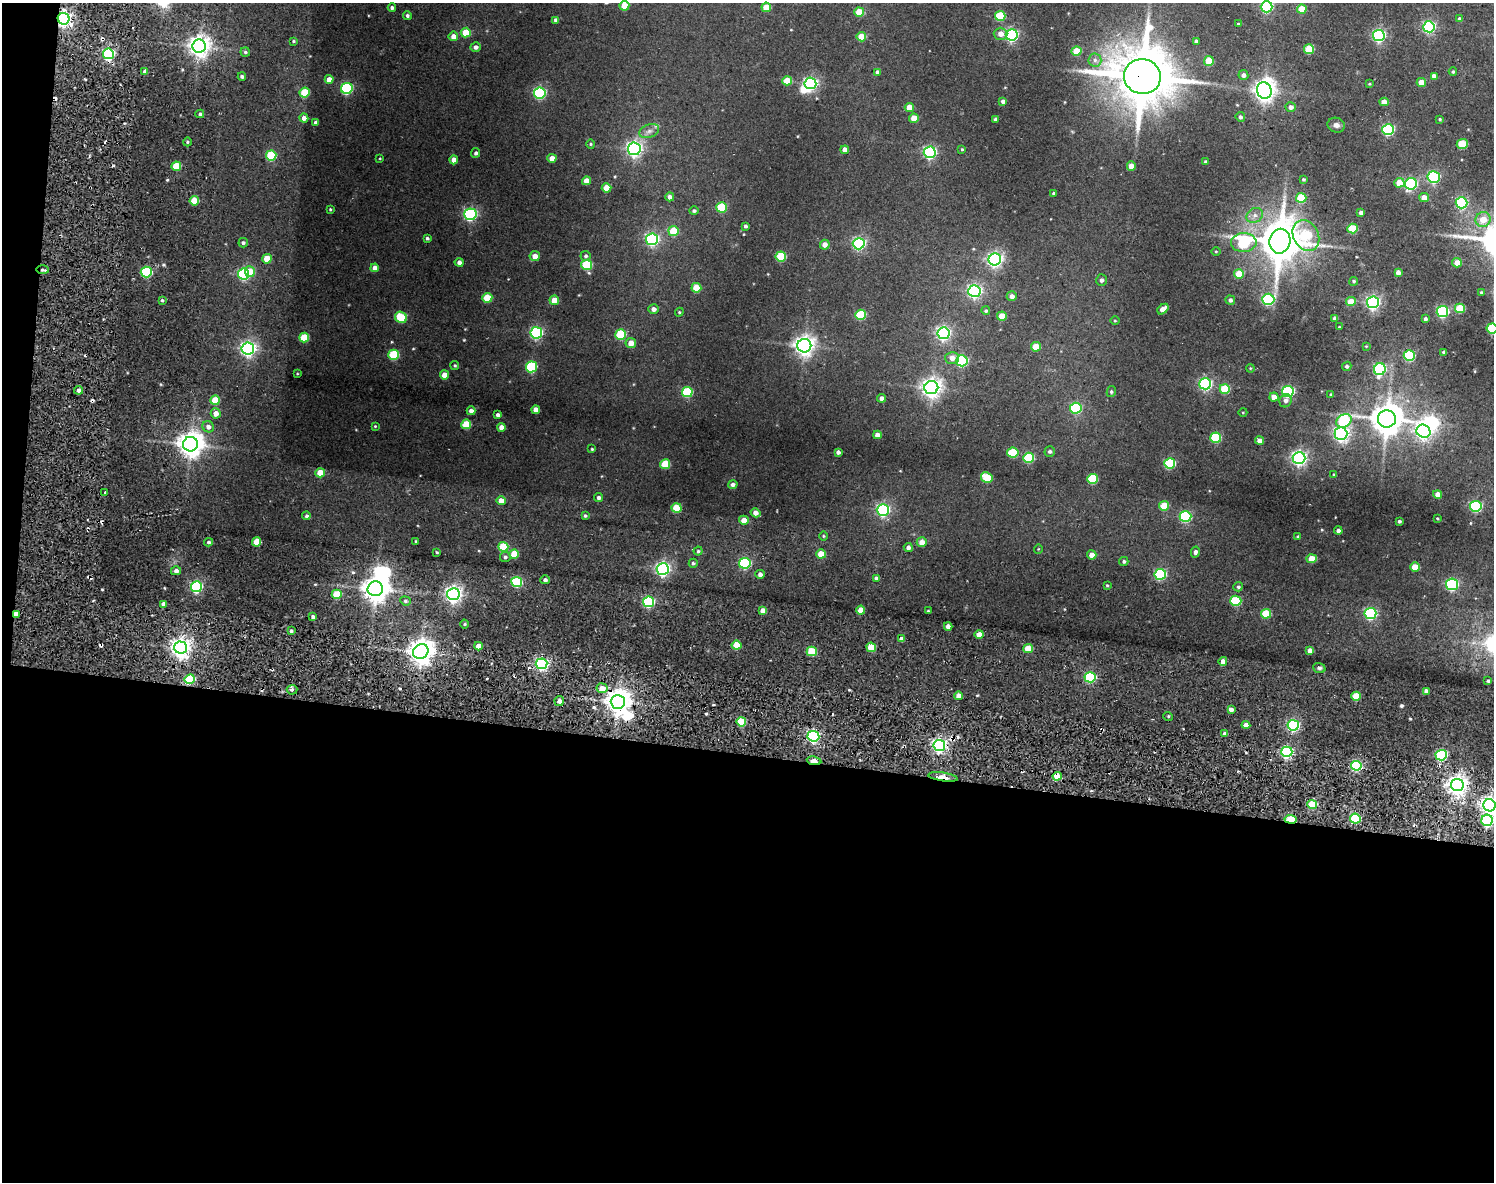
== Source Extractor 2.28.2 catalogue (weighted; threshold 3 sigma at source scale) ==
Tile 10 of 3 x 4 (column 1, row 4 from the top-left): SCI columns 106-1597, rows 24-1203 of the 4891 x 4847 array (HDU 1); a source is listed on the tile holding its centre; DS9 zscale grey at full resolution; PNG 1496 x 1184 px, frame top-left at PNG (2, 3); each listed source drawn as its Kron ellipse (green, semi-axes under 4 px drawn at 4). Shown black and unused: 37% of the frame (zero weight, under 2 of 5 exposures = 25% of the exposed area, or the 3 px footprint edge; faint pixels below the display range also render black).
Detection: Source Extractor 2.28.2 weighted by HDU 2 'WHT'; one run over the whole footprint, this tile lists its part. Background 0.314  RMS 0.036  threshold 0.163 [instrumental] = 3 sigma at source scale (4.5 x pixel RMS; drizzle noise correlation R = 1.50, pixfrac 1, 0.05/0.05 arcsec/px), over >= 5 px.
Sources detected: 328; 6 inside a brighter object's white glare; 2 cosmic-ray / hot-pixel residue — neither listed nor drawn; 1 inside a brighter listed object's ellipse — not listed separately; the other 319 listed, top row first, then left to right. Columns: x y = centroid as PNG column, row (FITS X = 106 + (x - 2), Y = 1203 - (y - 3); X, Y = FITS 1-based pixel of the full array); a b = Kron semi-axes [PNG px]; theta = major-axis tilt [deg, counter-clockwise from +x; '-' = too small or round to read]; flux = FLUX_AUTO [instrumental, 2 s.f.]
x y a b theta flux
624 6 5 4 - 63
766 7 5 4 - 50
1267 7 6 5 - 370
392 8 4 4 - 7.5
1302 9 5 4 - 67
859 12 5 4 - 76
407 15 4 4 - 5.8
1000 16 5 5 - 130
64 19 6 5 - 1000
1459 19 4 3 - 9.5
556 20 4 4 - 10
1238 24 3 3 - 2.6
1429 27 6 5 - 490
466 33 5 5 - 79
1001 34 7 6 - 20
1012 35 6 5 - 550
1379 35 6 5 - 540
453 36 5 4 - 22
861 37 5 4 - 57
293 41 3 3 - 3.4
1196 41 4 4 - 8.5
199 46 6 6 - 2100
476 47 5 4 - 10
1309 49 5 5 - 110
1076 51 5 4 - 72
245 52 5 4 - 5.3
108 54 5 5 - 470
1095 60 6 6 - 10
1209 61 5 5 - 82
1453 71 4 3 - 3.8
145 72 4 3 - 12
877 72 4 4 - 9.2
1243 75 5 5 - 12
242 76 4 4 - 7.4
1142 76 18 17 - 17000
1434 76 4 4 - 14
329 79 4 4 - 23
787 81 5 4 - 73
1421 82 4 4 - 40
810 83 6 6 - 660
1369 84 4 4 - 2.8
347 88 6 5 - 380
1264 91 8 7 - 2000
305 92 5 5 - 100
540 93 6 5 - 450
1003 101 4 4 - 10
1384 102 4 4 - 23
909 107 4 4 - 37
1291 107 5 4 - 13
200 114 4 4 - 6
1240 117 5 4 - 6.8
304 118 4 4 - 14
914 118 5 4 - 44
995 119 4 3 - 7.7
1440 119 4 3 - 3.8
315 122 3 3 - 6.7
1336 125 9 7 -18 12
1388 130 6 5 - 350
649 131 10 6 20 14
187 142 4 3 - 3.5
591 144 4 4 - 3.4
1462 144 5 5 - 86
634 149 6 6 - 1000
962 149 3 3 - 3.2
845 150 4 4 - 18
930 152 6 6 - 520
476 153 5 4 - 7.3
271 155 5 5 - 160
380 158 4 2 - 2.2
552 158 4 4 - 26
454 160 4 4 - 26
1206 162 3 3 - 5.1
176 166 5 4 - 91
1131 166 4 4 - 26
1434 177 6 6 - 380
1303 179 3 3 - 3.9
586 181 4 4 - 31
1399 183 5 5 - 40
1411 184 6 5 - 380
606 188 5 4 - 51
1054 193 3 3 - 4.8
670 197 4 4 - 11
1424 197 5 4 - 27
1301 198 5 5 - 100
194 201 5 4 - 90
1462 203 6 5 - 370
722 207 5 5 - 140
330 209 3 2 - 2.9
694 211 5 4 - 6.2
1361 213 4 4 - 12
470 214 6 6 - 530
1255 215 8 7 - 14
1483 220 7 7 - 43
745 226 4 3 - 5.6
1353 229 5 5 - 110
673 231 5 5 - 84
1306 235 16 12 -61 180
427 238 3 3 - 5.7
652 239 6 6 - 550
1280 241 12 10 79 11000
1244 242 13 9 1 210
243 243 5 4 - 6.6
859 244 6 5 - 560
825 245 5 5 - 18
1216 251 4 3 - 2.7
535 256 5 5 - 24
586 256 5 5 - 6.3
781 256 5 5 - 140
267 259 5 4 - 62
995 259 6 6 - 870
459 262 4 4 - 12
1457 263 5 4 - 26
587 265 5 5 - 180
375 268 4 4 - 22
42 270 6 3 -1 9.3
146 272 5 5 - 280
250 272 5 5 - 50
1398 272 4 4 - 15
244 274 5 5 - 420
1239 274 5 5 - 61
1101 280 6 5 - 7.1
1354 281 4 4 - 5
696 288 5 5 - 72
974 291 6 6 - 700
1482 293 4 4 - 4.9
1012 296 5 4 - 13
487 298 5 5 - 82
1268 299 6 5 - 370
162 300 3 3 - 3.8
554 300 5 4 - 34
1230 300 5 4 - 9.4
1351 302 5 4 - 51
1373 302 6 6 - 740
1460 308 5 5 - 110
654 309 5 4 - 13
1163 309 6 4 40 31
986 311 4 4 - 4.4
1442 311 5 5 - 400
679 312 4 4 - 3.3
861 315 5 5 - 170
1002 316 5 4 - 56
401 317 6 5 - 130
1335 318 4 4 - 11
1425 319 4 3 - 6.8
1115 321 4 3 - 2.5
1339 327 3 3 - 2.4
1492 328 5 5 - 200
536 333 6 5 - 480
943 333 6 6 - 690
621 334 5 5 - 160
304 337 5 5 - 110
631 343 5 5 - 27
804 346 7 7 - 1800
1366 346 4 3 - 2.3
1036 347 5 4 - 52
248 349 6 6 - 1000
1444 352 4 3 - 7.5
394 355 5 5 - 160
1409 356 5 5 - 240
952 358 7 6 - 19
962 361 6 5 - 290
455 365 4 4 - 4.1
1347 366 5 4 - 4.9
531 367 5 5 - 220
1250 368 4 3 - 2.6
1380 369 6 6 - 430
297 374 3 2 - 2.4
444 375 4 4 - 28
1205 384 6 5 - 490
931 388 7 6 - 1700
1225 389 5 5 - 110
78 390 4 4 - 10
1288 391 6 5 - 430
687 392 5 5 - 180
1111 392 5 4 - 5.3
1331 394 4 4 - 2.7
1274 397 4 4 - 29
882 398 4 4 - 12
215 400 5 4 - 76
1285 401 7 6 - 11
1076 408 6 5 - 280
536 410 4 4 - 26
471 411 4 4 - 13
1243 412 4 3 - 2.2
216 413 5 5 - 23
498 415 4 4 - 9.8
1387 419 9 8 - 5700
1344 421 8 6 30 240
466 424 5 5 - 93
375 426 3 3 - 2.4
208 427 6 5 - 13
501 427 4 4 - 22
1423 431 7 6 - 970
1341 434 6 6 - 970
877 435 4 4 - 19
1216 438 5 5 - 190
1259 441 4 4 - 18
190 444 7 7 - 3200
592 449 3 3 - 3.1
1050 451 5 5 - 7
838 452 4 4 - 8.5
1013 453 5 5 - 120
1028 458 5 5 - 190
1299 458 6 6 - 890
1170 463 5 5 - 220
665 464 5 5 - 94
320 473 5 4 - 52
1334 474 4 3 - 3.2
987 478 6 5 - 120
1092 479 5 5 - 160
733 484 5 4 - 10
105 493 3 3 - 4.8
1438 494 4 4 - 20
599 498 4 4 - 8.3
501 501 4 4 - 33
1164 506 5 5 - 78
1476 506 6 5 - 370
677 508 5 5 - 92
883 510 6 5 - 630
755 513 5 4 - 18
306 516 4 4 - 6.9
585 516 4 3 - 4.2
1185 516 6 5 - 310
1437 518 3 2 - 2.5
744 520 5 4 - 28
1399 521 3 3 - 5.6
1338 531 4 4 - 9.7
823 536 5 3 - 3.1
1298 537 4 3 - 4.7
415 541 3 2 - 2.4
209 542 4 3 - 5.5
257 542 4 4 - 69
922 542 5 4 - 26
503 547 5 5 - 120
908 547 4 4 - 11
1038 549 5 3 - 2.2
698 551 4 4 - 4.8
437 552 3 2 - 3.4
1195 552 5 4 - 8.4
514 554 5 4 - 56
821 554 5 4 - 56
1092 555 5 4 - 21
505 557 5 5 - 6.7
1312 559 5 4 - 53
1124 561 5 4 - 4.9
693 563 4 4 - 5.6
745 563 6 5 - 340
1415 567 5 4 - 59
663 569 6 6 - 810
176 571 5 4 - 11
760 574 5 4 - 11
1160 574 5 5 - 340
876 578 4 4 - 7.5
545 580 4 4 - 9.3
517 582 5 5 - 240
1452 584 6 5 - 420
1107 585 4 3 - 3
196 587 5 5 - 450
1238 587 5 4 - 6.1
375 589 7 7 - 3500
337 594 5 4 - 97
453 594 6 6 - 1200
405 601 5 4 - 5.9
1236 601 5 5 - 180
649 602 5 5 - 320
163 604 4 4 - 12
861 610 4 4 - 37
763 611 4 4 - 21
928 611 3 3 - 2.5
16 614 4 3 - 24
1266 614 5 5 - 100
1370 614 6 5 - 430
313 617 3 3 - 7.8
465 624 4 3 - 3.4
948 626 4 4 - 18
291 631 4 3 - 4.9
979 635 4 4 - 27
902 639 4 4 - 19
737 645 5 4 - 62
478 646 4 4 - 27
180 647 6 6 - 1800
871 647 5 4 - 70
1028 648 5 4 - 52
812 651 5 4 - 130
1310 651 4 4 - 19
421 652 8 7 - 3400
1223 661 4 4 - 14
542 664 6 5 - 670
1319 668 6 5 - 5.9
1090 677 5 5 - 260
190 679 5 5 - 160
1488 681 3 3 - 5.3
602 688 5 5 - 35
292 690 5 5 - 8.4
1426 691 4 3 - 11
959 696 4 4 - 24
1356 696 5 4 - 68
559 701 5 4 - 16
618 702 7 7 - 3100
1231 709 4 3 - 16
1168 716 5 3 - 3.6
741 722 5 4 - 110
1246 725 4 4 - 22
1293 725 5 5 - 430
1225 734 4 3 - 16
813 736 6 5 - 560
939 745 6 5 - 860
1287 752 5 5 - 470
1441 755 5 5 - 310
814 761 7 3 -11 49
1356 766 5 5 - 300
1057 776 4 4 - 70
943 777 15 4 -8 26
1457 785 6 6 - 1600
1312 805 5 4 - 110
1489 805 6 6 - 1500
1355 818 5 5 - 200
1291 819 6 3 -8 160
1487 820 6 5 - 370
Overlapping masked pixels (flux is a lower limit): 9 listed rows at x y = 64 19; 1142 76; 42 270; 16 614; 190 679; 618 702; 814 761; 943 777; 1291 819
Isophote crosses this tile's border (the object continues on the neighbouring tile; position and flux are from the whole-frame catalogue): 4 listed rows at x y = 624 6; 1267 7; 1492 328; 1489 805